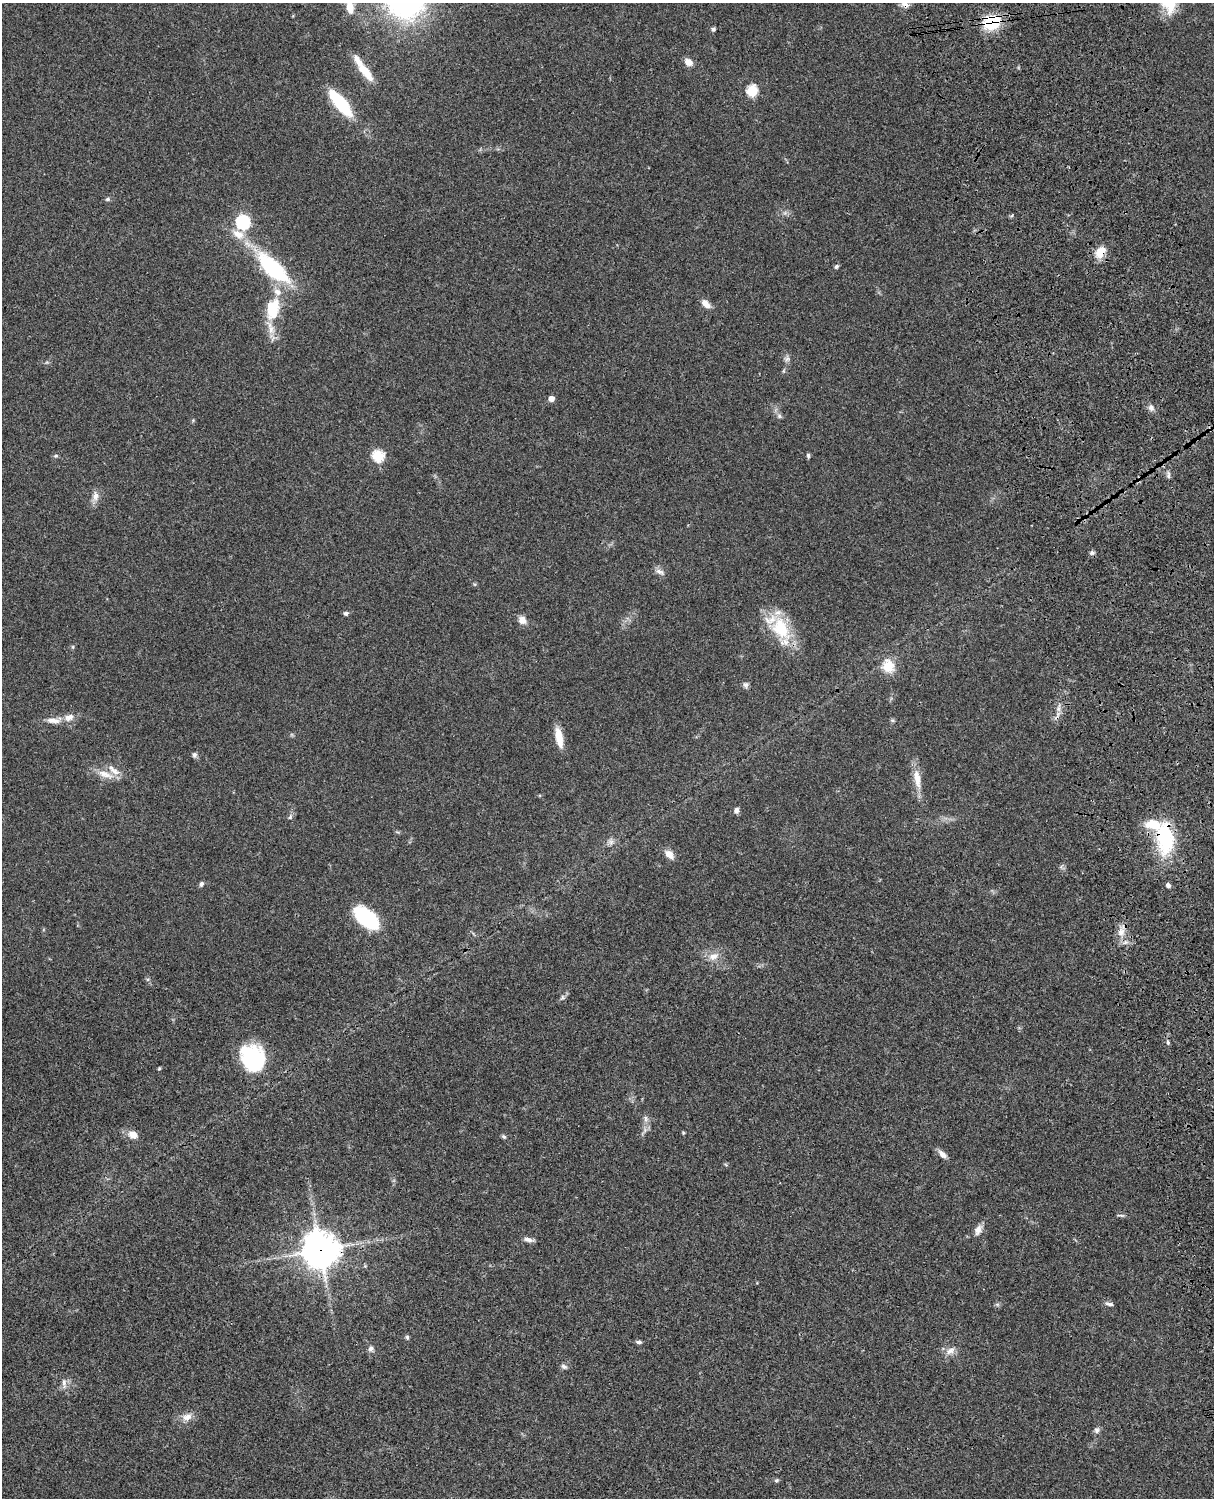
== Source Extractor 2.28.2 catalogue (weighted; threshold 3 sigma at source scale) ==
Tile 6 of 4 x 3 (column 2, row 2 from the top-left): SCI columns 1333-2544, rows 1773-3268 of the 5087 x 4927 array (HDU 1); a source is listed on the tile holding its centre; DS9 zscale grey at full resolution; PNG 1216 x 1500 px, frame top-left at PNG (2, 3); no overlay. Shown black and unused: <1% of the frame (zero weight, under 3 of 4 exposures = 6% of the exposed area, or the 3 px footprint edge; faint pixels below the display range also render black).
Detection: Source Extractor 2.28.2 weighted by HDU 2 'WHT'; one run over the whole footprint, this tile lists its part. Background 0.0768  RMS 0.0057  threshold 0.0259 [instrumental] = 3 sigma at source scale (4.5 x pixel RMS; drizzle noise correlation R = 1.50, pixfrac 1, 0.05/0.05 arcsec/px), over >= 5 px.
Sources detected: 82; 5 inside a brighter listed object's ellipse — not listed separately; the other 77 listed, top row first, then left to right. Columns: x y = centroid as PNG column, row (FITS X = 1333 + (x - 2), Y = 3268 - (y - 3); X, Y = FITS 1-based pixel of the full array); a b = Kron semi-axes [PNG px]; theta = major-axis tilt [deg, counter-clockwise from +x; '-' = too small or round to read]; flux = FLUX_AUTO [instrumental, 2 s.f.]
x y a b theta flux
905 4 10 8 -13 2.7
350 7 13 7 -81 6.6
991 22 16 14 19 26
713 29 5 5 - 1.2
688 62 9 7 -30 4.3
366 72 26 9 -51 10
752 91 6 5 - 42
340 103 31 11 -51 32
108 199 6 5 - 1.1
243 222 6 6 - 95
238 234 18 11 -30 8
1101 252 16 11 61 7.4
836 266 6 5 - 1.1
273 268 48 18 -44 49
706 304 13 7 -44 4
273 309 27 15 77 21
787 359 8 6 67 1.7
551 399 5 4 - 4.3
1151 408 9 7 -46 2.2
779 416 6 6 - 1.3
193 420 5 5 - 0.62
808 455 6 5 - 1
56 456 6 5 - 0.92
378 456 6 6 - 47
1168 475 10 4 -86 1.4
95 496 14 9 86 3.8
1092 553 7 5 69 1.2
659 572 13 7 -23 2.6
346 613 6 5 - 1.3
522 620 9 8 - 4.3
781 628 36 22 -62 27
73 647 6 3 -72 0.63
888 666 20 16 -60 9.6
745 685 9 7 81 1.6
1058 709 8 5 79 2
69 717 14 10 22 4.5
892 720 6 4 -71 0.82
53 721 20 7 -5 4.8
559 737 23 8 -79 9
194 755 7 6 - 1.5
105 774 25 9 -18 7
917 779 29 9 -81 8.4
736 810 6 5 - 2.3
290 817 7 5 76 1.3
1165 838 44 21 -86 37
611 842 8 8 - 2.2
669 854 12 8 -46 3.9
201 884 7 5 70 1.3
1168 885 4 4 - 2.1
367 918 27 14 -41 40
1121 932 11 10 - 4.7
713 956 15 10 21 5.4
562 997 7 5 61 1.3
1168 1042 6 5 - 0.96
253 1058 29 24 -62 43
159 1068 4 3 - 0.71
645 1118 9 6 -76 1.9
683 1133 5 4 - 0.58
133 1135 11 9 -19 5.1
504 1136 7 5 -47 1
942 1154 12 7 -43 3
1121 1215 10 3 -5 0.91
978 1230 13 8 63 3.8
528 1240 13 5 -12 2.3
320 1250 12 12 - 1100
365 1266 5 5 - 0.65
997 1304 7 4 -18 0.9
1110 1304 11 5 -9 1.6
407 1337 6 5 - 0.98
638 1342 8 4 -8 1.3
371 1348 7 7 - 1.9
950 1351 15 8 36 3.9
564 1366 9 6 -23 1.6
64 1383 14 6 -83 2.9
187 1417 15 10 21 4.8
1097 1430 8 7 - 1.8
776 1480 5 5 - 0.94
Overlapping masked pixels (flux is a lower limit): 5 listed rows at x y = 905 4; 991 22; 1101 252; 1165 838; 320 1250
Isophote crosses this tile's border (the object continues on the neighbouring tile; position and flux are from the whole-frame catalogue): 2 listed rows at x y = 905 4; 350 7